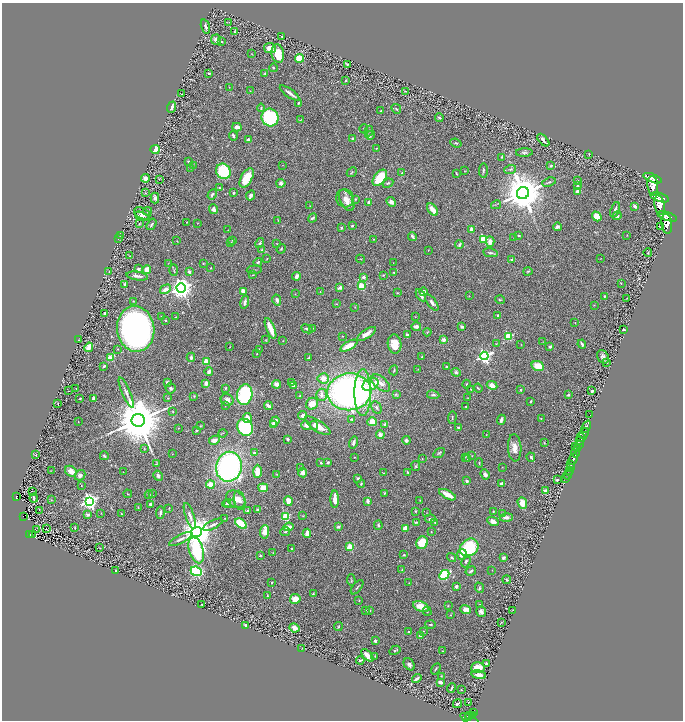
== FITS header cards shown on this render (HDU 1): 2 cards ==
NAXIS1  =                 1362
NAXIS2  =                 1436

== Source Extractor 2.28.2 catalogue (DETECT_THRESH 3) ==
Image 1362 x 1436 px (HDU 1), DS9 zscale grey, zoomed out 1/2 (1 PNG px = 2 x 2 image px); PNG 685 x 722 px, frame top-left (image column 2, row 1435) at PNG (2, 3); each listed source drawn as its Kron ellipse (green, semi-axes under 4 px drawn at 4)
Background 0.681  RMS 0.039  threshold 0.118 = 3 sigma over >= 5 px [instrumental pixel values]
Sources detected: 507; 28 cannot appear on this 1/2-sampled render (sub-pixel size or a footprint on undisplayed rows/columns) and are neither listed nor drawn; the other 479 listed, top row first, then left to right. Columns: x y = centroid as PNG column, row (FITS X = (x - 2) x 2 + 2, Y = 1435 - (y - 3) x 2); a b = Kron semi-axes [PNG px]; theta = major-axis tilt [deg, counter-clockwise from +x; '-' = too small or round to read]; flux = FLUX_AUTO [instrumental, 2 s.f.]
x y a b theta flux
229 22 2 2 - 3.3
205 27 7 2 -73 22
235 32 3 2 - 3.1
282 36 3 3 - 3.8
216 40 5 5 - 33
222 42 3 2 - 7.3
270 48 6 5 - 68
252 54 4 2 - 3
278 54 9 6 -81 140
300 58 4 4 - 220
347 64 3 3 - 6.8
273 68 4 3 - 8.4
209 73 2 2 - 20
265 74 3 3 - 6.5
346 80 3 2 - 5.8
229 87 2 2 - 2.4
250 91 3 2 - 3.9
405 91 3 2 - 4.4
290 93 11 3 -35 37
182 94 3 1 - 2.3
298 103 2 2 - 6.9
172 107 6 2 70 20
261 108 4 3 - 9.5
396 109 5 3 - 9.3
381 111 2 2 - 6.1
270 117 9 8 - 720
439 118 4 2 - 10
300 120 3 2 - 3.7
237 127 4 3 - 36
364 129 4 2 - 4.3
369 131 5 3 - 10
370 135 5 4 - 12
233 136 5 3 - 14
353 139 3 3 - 20
248 140 4 3 - 17
543 140 7 3 -47 27
456 143 6 3 -21 8.7
376 148 2 1 - 4
155 149 5 4 - 92
524 153 8 3 2 15
589 154 2 2 - 4.7
502 157 3 2 - 5.6
188 162 3 3 - 8.6
193 165 3 3 - 6.3
283 165 2 1 - 1.9
551 166 4 3 - 7.1
191 168 3 3 - 5.7
510 169 6 3 18 11
483 170 7 3 88 9.3
223 171 8 7 - 350
465 171 3 2 - 3.4
352 172 5 2 - 5.7
402 173 2 2 - 6.8
456 173 4 2 - 5.8
145 178 4 4 - 26
247 178 11 5 60 180
380 178 9 5 53 250
653 178 10 4 -20 6200
159 179 3 2 - 3.1
577 181 3 2 - 10
549 182 7 2 18 9.9
281 183 4 4 - 24
388 183 5 3 - 9.3
577 186 4 3 - 13
653 186 10 5 -83 4600
219 188 4 3 - 7.5
577 191 2 2 - 47
145 193 2 2 - 4.6
233 193 4 2 - 7.8
523 193 6 6 - 31000
212 194 5 3 - 13
250 195 5 3 - 28
660 197 9 4 -18 4300
155 198 5 4 - 25
345 198 9 8 - 69
355 199 3 3 - 6.2
347 200 12 6 -62 75
369 202 3 2 - 63
391 202 5 4 - 38
496 205 5 2 - 6.4
660 205 9 5 -78 4500
310 206 2 2 - 3.4
635 206 3 2 - 34
214 209 5 4 - 28
433 209 7 3 -51 71
615 210 8 2 70 23
147 211 4 3 - 7.3
142 213 8 5 -26 42
142 216 7 4 -19 19
597 216 5 4 - 100
617 216 4 3 - 19
667 216 10 4 -18 5200
312 218 5 3 - 15
278 220 4 1 - 3.8
186 222 2 2 - 3.8
198 223 2 1 - 1.8
139 224 3 3 - 5.8
151 224 6 3 56 14
667 224 10 5 -83 5700
352 226 3 2 - 12
557 227 4 3 - 23
660 227 2 1 - 1.6
342 228 3 3 - 11
471 229 3 3 - 24
228 230 3 1 - 3.7
121 235 2 1 - 2.6
519 235 3 2 - 6
627 235 2 1 - 2.2
412 237 5 2 - 23
514 238 2 2 - 2.5
118 239 3 2 - 2.6
374 239 3 3 - 4.5
483 239 3 3 - 260
232 240 4 2 - 4.7
177 241 2 2 - 2.5
231 242 4 2 - 4.2
490 242 5 4 - 49
260 243 5 2 - 13
277 243 3 2 - 3.8
459 245 4 3 - 12
281 249 5 3 - 9.4
262 250 4 3 - 6.3
428 250 2 2 - 2.3
490 253 7 3 -10 14
648 253 4 3 - 6.9
130 256 4 3 - 6.2
601 258 2 1 - 1.8
267 259 3 2 - 4.1
361 259 4 2 - 3.8
511 260 4 3 - 7.5
258 262 5 3 - 9.5
168 263 3 2 - 3.2
393 263 3 2 - 2.4
203 264 3 2 - 4.1
210 268 2 2 - 3.1
138 269 4 3 - 18
147 269 4 3 - 72
174 270 5 2 - 7.2
254 270 7 2 4 6.6
109 271 3 2 - 3.3
528 271 4 2 - 6.4
189 272 4 3 - 24
394 272 2 2 - 7
253 275 3 2 - 3.4
383 275 3 3 - 5.5
137 276 11 3 -8 25
297 276 4 3 - 31
363 277 2 2 - 55
621 283 2 2 - 3.2
125 284 3 3 - 23
361 286 3 3 - 320
340 287 4 3 - 21
181 288 4 4 - 5900
165 289 6 3 30 46
243 291 4 3 - 50
320 292 3 2 - 3.1
424 292 4 4 - 33
397 293 3 3 - 4.8
295 294 2 2 - 2.4
421 295 7 3 -58 30
469 296 2 2 - 3.3
604 296 3 3 - 7.6
627 298 3 1 - 2.8
277 300 5 3 - 22
500 300 5 2 - 5.2
133 301 2 2 - 3.8
245 302 6 3 76 29
432 303 9 3 -53 24
336 304 3 2 - 4.6
594 305 3 2 - 3
355 307 3 2 - 3.3
105 313 3 2 - 12
162 316 3 2 - 5
498 316 4 3 - 11
176 317 2 1 - 2.1
415 317 2 1 - 2.2
166 320 3 3 - 5.4
575 322 3 2 - 4.1
416 326 5 3 - 30
462 327 4 3 - 16
270 328 11 3 -68 130
313 328 3 2 - 3.4
136 329 23 18 -82 3600
307 329 6 3 -23 16
623 329 3 2 - 7.4
427 332 4 3 - 5.6
367 334 11 4 34 56
407 335 3 3 - 26
342 336 2 2 - 3.8
508 336 3 3 - 420
79 340 2 2 - 2.8
266 340 4 3 - 5
444 340 2 2 - 110
283 341 2 1 - 2.4
543 342 2 2 - 2.3
394 344 9 7 -81 110
496 344 4 2 - 5.1
521 344 2 1 - 2.1
582 344 4 2 - 16
349 346 9 4 30 100
89 347 5 3 - 120
230 347 4 2 - 4.2
550 347 3 3 - 14
118 349 3 2 - 3.9
259 349 3 2 - 4.8
257 354 2 2 - 4
484 356 4 4 - 1700
191 357 4 4 - 21
421 357 3 2 - 5.2
603 357 7 5 -60 28
110 358 4 3 - 130
309 358 3 2 - 8.9
206 362 3 3 - 160
607 362 3 3 - 7.3
104 366 3 3 - 9.9
538 366 6 4 -21 130
446 367 2 2 - 11
418 369 2 1 - 1.9
394 370 5 2 - 7.5
209 372 4 3 - 36
456 372 5 4 - 14
323 378 5 5 - 73
167 382 3 3 - 15
292 382 4 3 - 9.3
206 383 2 2 - 120
381 383 11 6 -40 52
276 384 5 3 - 38
371 384 8 5 28 140
466 384 4 2 - 5.4
492 385 5 4 - 56
294 386 3 3 - 37
171 388 5 5 - 15
226 388 3 3 - 8.5
478 388 4 2 - 5.7
76 389 2 1 - 3.4
471 389 2 2 - 3.5
521 390 2 2 - 12
68 391 2 1 - 1.8
592 391 3 2 - 17
349 392 22 18 5 3300
126 393 16 3 -67 30
363 393 23 8 90 280
396 394 4 3 - 7.5
245 395 10 7 78 620
321 395 6 5 - 30
433 395 6 4 -9 13
568 395 3 3 - 9
194 396 3 3 - 5.3
300 396 3 3 - 7.9
80 398 2 2 - 6.8
168 398 3 2 - 2.8
467 398 2 2 - 2.6
94 399 4 3 - 21
227 400 6 5 - 45
531 401 3 2 - 8.1
58 404 3 1 - 2.5
312 404 6 5 - 85
225 406 2 2 - 2.8
268 406 4 2 - 38
466 406 2 2 - 5.6
376 407 6 4 -62 22
173 411 3 2 - 4.3
303 415 4 4 - 24
590 415 3 1 - 110
452 417 6 2 88 4.9
247 418 5 3 - 79
541 418 3 2 - 2.6
351 419 3 2 - 5
138 420 6 6 - 55000
501 420 5 3 - 20
78 421 2 1 - 3.8
275 422 5 3 - 62
372 422 4 4 - 99
385 424 4 2 - 17
274 425 4 3 - 22
306 425 5 4 - 29
314 425 4 3 - 10
200 426 3 2 - 5.1
318 426 15 5 -33 71
245 427 9 7 -59 590
458 427 2 2 - 13
586 427 6 3 67 1500
178 428 2 1 - 2.8
197 430 3 2 - 7.2
223 433 4 2 - 6.6
584 433 6 2 68 1800
380 434 4 4 - 32
486 435 3 2 - 2.4
581 438 4 2 - 300
287 439 3 3 - 16
214 440 5 4 - 50
406 440 4 4 - 20
579 441 4 2 - 490
354 442 6 3 75 22
544 443 3 2 - 5.4
579 444 3 3 - 740
576 446 3 1 - 130
144 448 3 2 - 4.7
515 448 14 6 -87 72
578 449 3 2 - 350
254 453 2 2 - 24
439 453 6 3 33 10
575 453 5 3 - 1000
172 454 2 2 - 2.3
36 455 4 2 - 5.1
104 456 4 3 - 8.4
472 456 2 2 - 3
355 457 2 2 - 2.8
465 457 2 1 - 2
531 457 4 3 - 15
422 459 3 2 - 4
467 459 3 2 - 2.8
573 459 6 3 62 3200
328 462 3 2 - 15
321 463 3 2 - 6.6
479 463 5 3 - 7.3
156 464 4 2 - 3.3
571 465 2 2 - 600
416 466 5 4 - 9.7
229 467 15 13 78 1900
502 467 2 2 - 2.6
301 468 3 3 - 27
570 468 2 2 - 630
569 470 3 2 - 640
51 471 3 2 - 3.2
71 471 6 5 - 55
257 471 7 4 89 89
123 472 2 1 - 3.4
407 472 3 3 - 8.5
303 473 4 4 - 37
384 473 2 2 - 2.8
276 474 3 2 - 3.2
485 474 5 4 - 29
568 474 5 2 - 260
80 475 6 5 - 26
158 476 5 4 - 31
358 478 3 3 - 13
566 478 2 1 - 210
557 480 4 3 - 11
467 481 3 3 - 14
361 484 4 3 - 8.4
502 484 4 3 - 21
210 485 4 4 - 78
81 486 2 2 - 2.7
263 488 5 4 - 84
32 491 2 1 - 47
545 491 4 3 - 19
152 493 2 2 - 2.8
384 493 3 3 - 7.9
128 494 4 2 - 3.5
149 495 4 3 - 8.7
448 495 9 4 -28 92
16 497 4 3 - 61
34 498 4 2 - 13
236 499 10 7 -34 60
335 499 8 3 -90 83
51 500 3 2 - 3.9
239 500 10 5 -77 30
420 500 2 2 - 2.7
89 501 4 4 - 2800
288 501 5 3 - 100
367 501 4 3 - 29
227 503 4 3 - 10
522 503 6 4 -70 80
151 504 3 3 - 21
229 504 6 3 -10 16
138 507 3 2 - 4.3
169 508 4 2 - 4.3
39 510 2 1 - 39
258 510 3 2 - 24
247 511 3 2 - 7.8
415 511 3 3 - 6
493 511 3 2 - 5.4
101 513 2 2 - 2.9
160 513 6 3 82 19
426 513 2 1 - 2.1
502 513 4 3 - 7.5
88 514 4 3 - 19
122 514 4 2 - 5
23 516 3 2 - 52
190 516 14 3 -70 30
285 516 3 3 - 430
303 516 3 2 - 4.1
506 517 6 3 1 37
225 518 3 2 - 3.8
430 519 6 3 5 14
493 521 6 4 -30 30
416 522 4 3 - 8
435 522 3 2 - 4.7
241 524 6 4 -36 230
213 525 11 3 26 24
378 525 5 4 - 13
289 527 5 3 - 60
338 527 3 3 - 14
75 528 2 2 - 5.6
406 528 4 4 - 51
46 529 2 1 - 61
36 530 2 1 - 6
285 531 5 3 - 8.7
197 532 5 5 - 18000
265 532 7 4 85 110
431 532 2 2 - 2.9
307 533 4 3 - 52
30 535 4 3 - 67
32 535 2 1 - 1.8
181 539 12 3 26 24
422 543 6 5 - 160
350 547 3 3 - 290
469 547 10 8 38 440
100 548 2 2 - 2.6
291 549 3 2 - 5.2
196 550 13 7 -73 690
273 553 3 2 - 3.6
462 554 5 5 - 87
404 555 3 2 - 4
260 556 4 2 - 6
452 557 5 2 - 7.5
503 558 3 3 - 15
466 561 6 4 67 18
402 570 2 2 - 3.9
492 570 2 1 - 2
116 571 2 2 - 14
196 571 6 4 -22 550
471 571 5 3 - 16
444 575 5 4 - 400
351 580 6 2 -85 6.5
507 580 4 3 - 9.2
272 582 3 2 - 4.6
409 583 3 2 - 4.1
456 586 3 3 - 16
357 587 8 2 50 10
479 588 5 3 - 8.8
313 594 2 2 - 12
267 595 2 2 - 5.1
295 599 5 5 - 82
359 601 2 2 - 6.1
202 604 2 2 - 5.5
480 604 3 3 - 5.7
421 606 8 5 -22 110
448 606 3 3 - 4.9
465 609 5 3 - 68
369 610 3 3 - 10
512 610 2 1 - 2.3
366 611 3 2 - 7.7
427 611 4 3 - 8.6
481 611 5 5 - 29
450 615 3 2 - 3.3
501 622 3 2 - 3.2
430 624 5 2 - 5.7
246 625 3 2 - 24
338 627 4 2 - 6.7
294 628 5 4 - 55
423 631 2 2 - 4.6
409 632 2 2 - 14
420 636 3 2 - 12
375 641 3 2 - 26
302 648 2 1 - 2.1
395 650 6 2 30 8.1
442 651 2 2 - 3.4
367 655 8 3 -46 65
375 656 2 2 - 3
360 660 4 2 - 14
409 664 7 5 -52 21
487 664 3 2 - 11
478 668 6 5 - 120
436 669 6 2 59 6.9
479 675 7 4 -10 44
441 676 4 3 - 5.8
417 679 5 2 - 22
440 682 4 3 - 19
451 688 5 1 - 11
461 690 2 2 - 4.4
468 702 2 2 - 12
457 704 5 2 - 15
473 713 3 2 - 160
470 715 2 1 - 95
472 715 2 2 - 200
468 717 4 2 - 350
470 719 10 3 -30 730
At the frame edge (FLAGS 8, measured only in part): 1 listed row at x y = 470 719
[28 sub-pixel or undisplayed-footprint detections neither listed nor drawn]